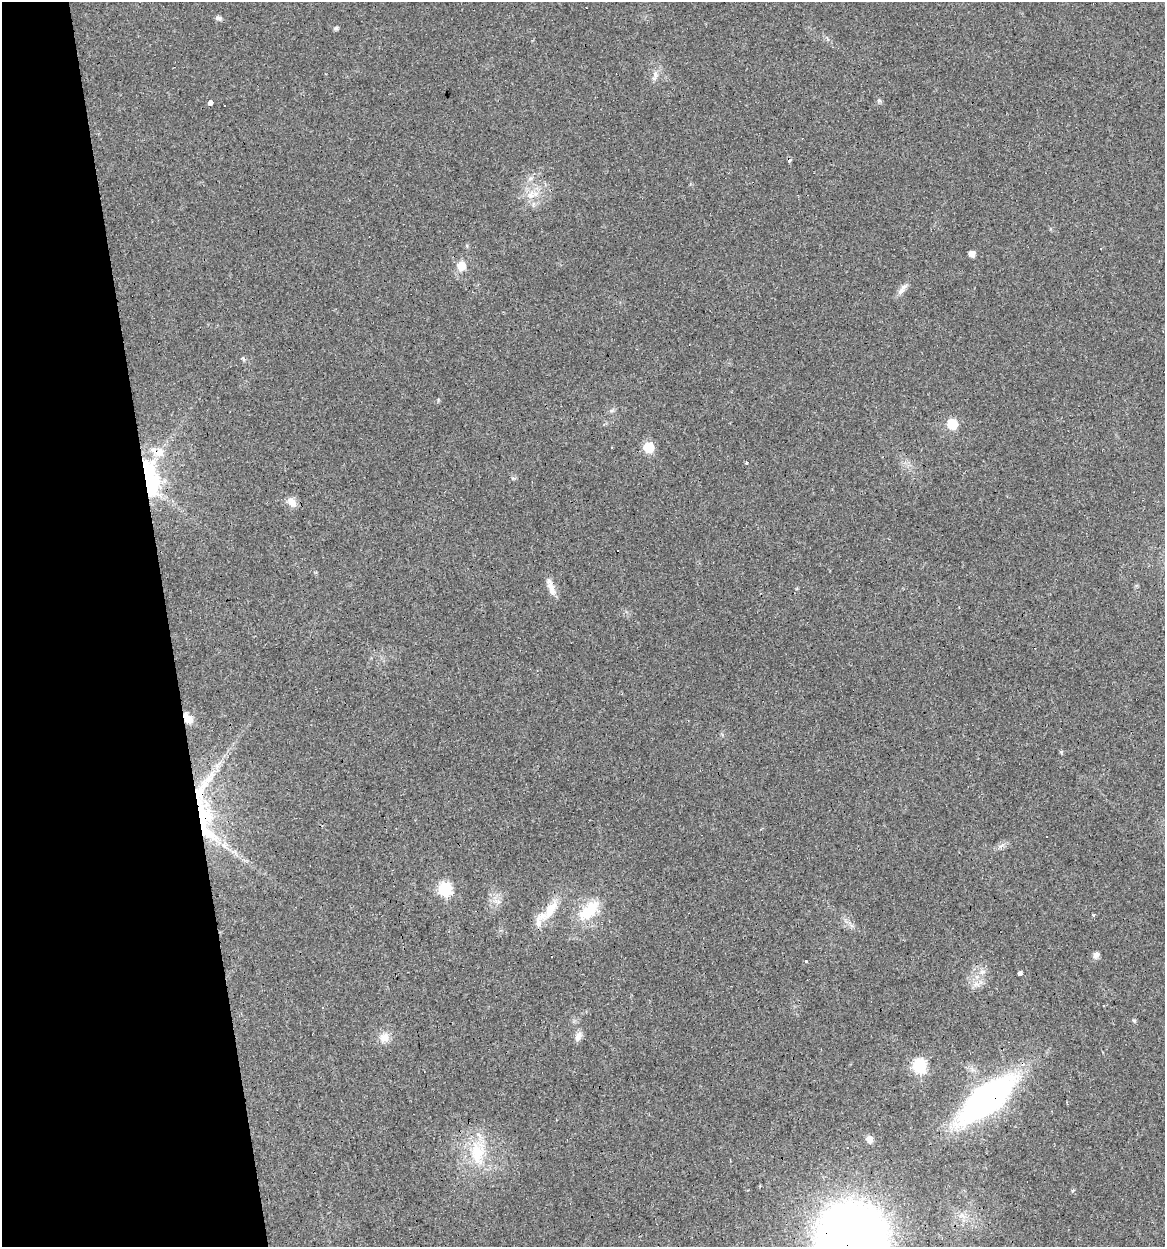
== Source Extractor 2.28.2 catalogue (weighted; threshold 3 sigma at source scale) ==
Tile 5 of 4 x 4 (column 1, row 2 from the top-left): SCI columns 32-1194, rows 2490-3734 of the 4761 x 4978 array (HDU 1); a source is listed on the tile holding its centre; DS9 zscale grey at full resolution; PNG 1167 x 1249 px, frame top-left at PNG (2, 2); no overlay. Shown black and unused: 14% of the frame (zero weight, under 3 of 4 exposures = <1% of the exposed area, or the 3 px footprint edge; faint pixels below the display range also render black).
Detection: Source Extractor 2.28.2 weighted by HDU 2 'WHT'; one run over the whole footprint, this tile lists its part. Background 0.021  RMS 0.0031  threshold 0.0139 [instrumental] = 3 sigma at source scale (4.5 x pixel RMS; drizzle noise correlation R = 1.50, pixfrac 1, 0.0396/0.0396 arcsec/px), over >= 5 px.
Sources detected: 54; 1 inside a brighter object's white glare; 6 cosmic-ray / hot-pixel residue — not listed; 3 inside a brighter listed object's ellipse — not listed separately; the other 44 listed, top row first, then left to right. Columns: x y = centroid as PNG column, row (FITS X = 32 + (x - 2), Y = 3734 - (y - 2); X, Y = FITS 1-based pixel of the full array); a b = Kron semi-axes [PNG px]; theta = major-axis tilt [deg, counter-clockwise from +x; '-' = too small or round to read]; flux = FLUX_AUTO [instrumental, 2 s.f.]
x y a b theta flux
218 18 7 5 -12 1
336 28 5 4 - 0.67
655 75 17 6 76 1.8
879 101 6 5 - 0.56
210 103 3 3 - 38
530 179 7 5 29 0.86
531 195 13 11 62 3.7
1101 249 3 2 - 0.29
972 254 5 5 - 2.3
461 266 11 10 - 3.7
901 291 12 7 35 1.6
243 358 8 3 -58 0.44
612 410 7 4 19 0.58
952 424 6 6 - 15
612 447 3 3 - 0.71
648 447 6 6 - 16
746 463 3 3 - 0.51
150 479 44 17 -80 31
292 502 14 9 -47 2.4
551 587 24 7 -72 2.9
188 719 14 8 -56 3
1061 751 4 3 - 0.95
198 795 88 15 61 23
445 889 7 7 - 42
497 901 12 4 -21 1.1
550 909 29 11 57 6.7
589 910 30 15 45 11
1093 915 3 3 - 0.5
1096 955 8 7 - 1.2
806 961 3 3 - 3.6
982 972 8 6 -7 1.1
1020 973 4 4 - 11
976 984 10 6 -18 1.5
1103 1006 3 3 - 1.6
1134 1020 6 4 -2 0.4
578 1036 13 7 66 1.7
384 1037 13 12 - 3
919 1066 7 7 - 49
986 1099 58 23 39 100
869 1139 8 7 - 1.7
848 1148 3 3 - 0.71
477 1152 38 20 -90 14
962 1215 12 7 -34 2
852 1238 56 55 - 290
Overlapping masked pixels (flux is a lower limit): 5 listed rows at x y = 150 479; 188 719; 198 795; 986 1099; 852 1238
Isophote crosses this tile's border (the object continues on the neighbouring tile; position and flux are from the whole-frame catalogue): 1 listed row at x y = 852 1238
Unlisted compact peaks at least as high as the median listed source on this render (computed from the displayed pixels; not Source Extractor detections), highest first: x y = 438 400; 1072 1191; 1000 846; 513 478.